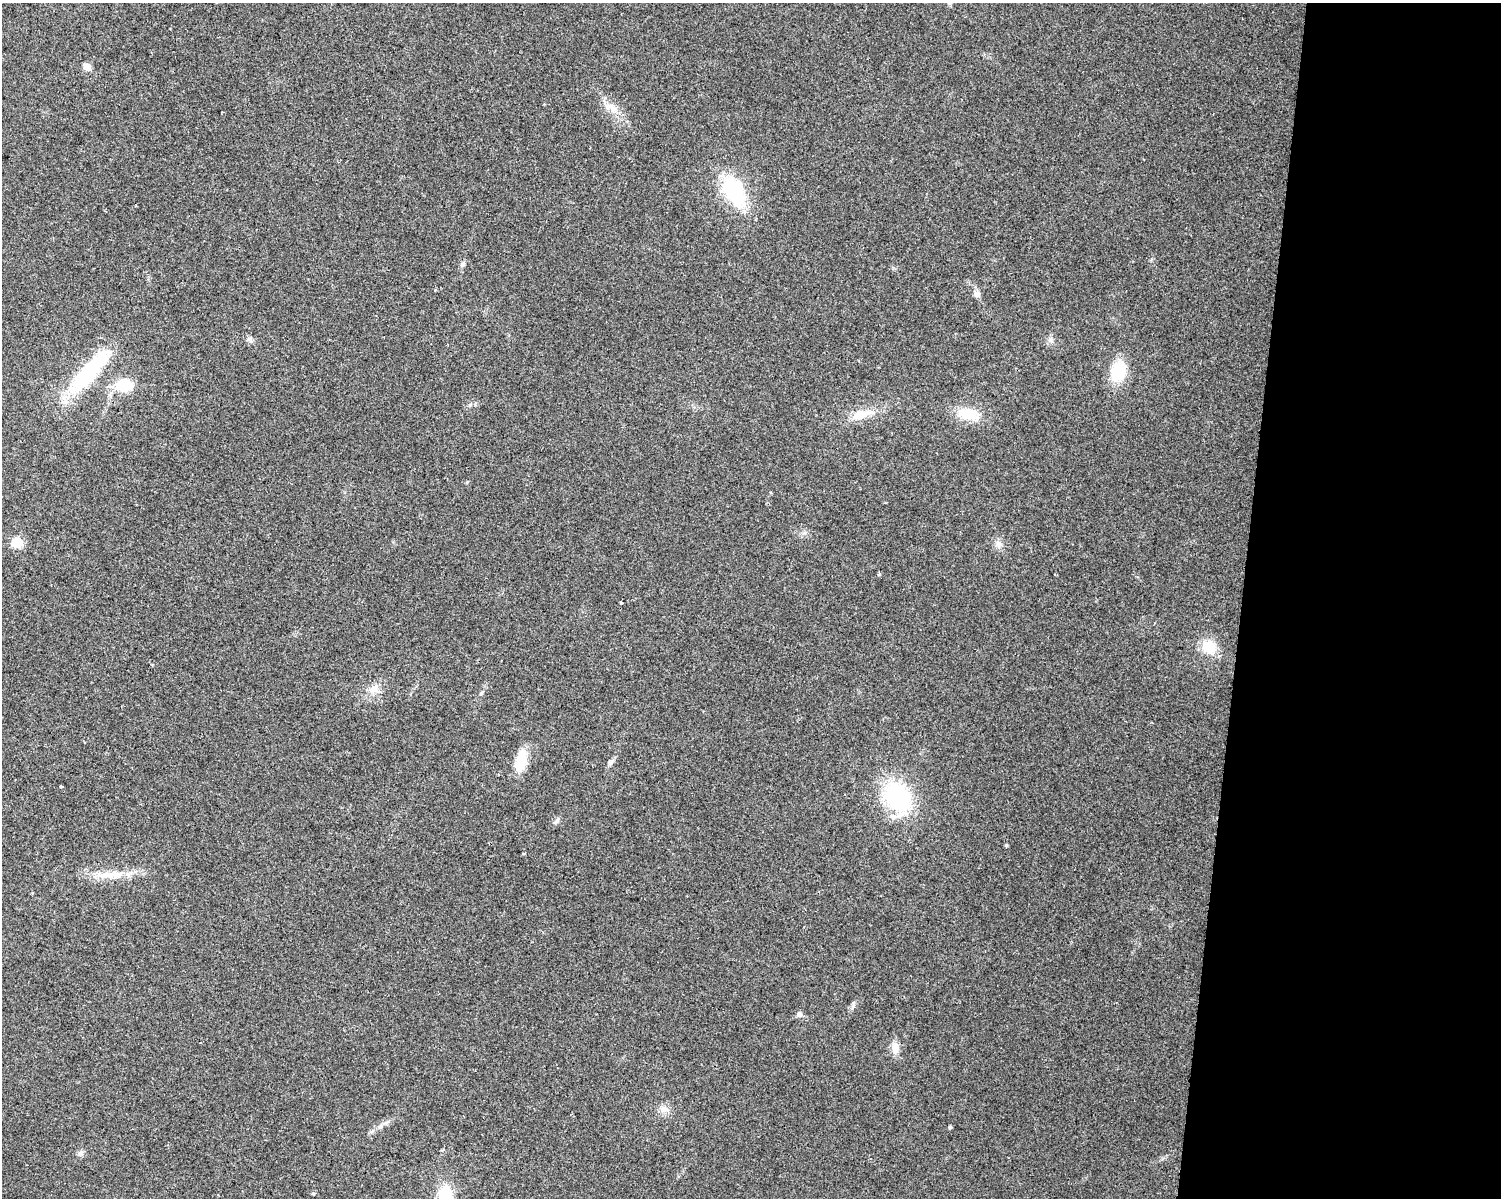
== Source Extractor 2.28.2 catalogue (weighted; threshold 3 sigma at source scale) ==
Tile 9 of 3 x 4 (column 3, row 3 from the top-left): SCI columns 3281-4779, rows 1197-2392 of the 5002 x 4788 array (HDU 1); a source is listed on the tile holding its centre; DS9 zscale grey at full resolution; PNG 1503 x 1200 px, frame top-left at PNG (2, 3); no overlay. Shown black and unused: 17% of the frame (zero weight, under 2 of 3 exposures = <1% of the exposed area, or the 3 px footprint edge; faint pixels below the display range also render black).
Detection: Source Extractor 2.28.2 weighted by HDU 2 'WHT'; one run over the whole footprint, this tile lists its part. Background 0.0647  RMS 0.0074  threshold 0.0335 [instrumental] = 3 sigma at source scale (4.5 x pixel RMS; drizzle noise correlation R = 1.50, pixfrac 1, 0.0396/0.0396 arcsec/px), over >= 5 px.
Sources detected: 33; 1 inside a brighter listed object's ellipse — not listed separately; the other 32 listed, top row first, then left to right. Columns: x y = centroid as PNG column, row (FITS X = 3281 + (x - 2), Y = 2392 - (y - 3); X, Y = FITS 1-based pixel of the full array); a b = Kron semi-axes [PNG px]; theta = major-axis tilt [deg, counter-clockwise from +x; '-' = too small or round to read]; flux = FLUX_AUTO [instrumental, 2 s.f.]
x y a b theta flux
87 67 5 5 - 15
612 108 25 9 -30 9.2
734 191 32 19 -59 57
463 265 8 6 46 2
977 294 9 7 4 2.8
250 339 8 6 -87 2.1
89 371 55 15 49 79
1118 371 18 13 72 32
124 385 15 11 -3 24
861 414 32 10 14 13
968 414 28 14 -8 21
17 543 10 10 - 12
999 544 9 8 - 3.4
621 602 4 3 - 0.7
1209 647 14 12 -31 20
374 689 14 10 41 6.8
521 761 26 10 79 20
611 763 10 4 39 2
61 786 4 3 - 1.8
897 796 28 21 -56 81
556 821 11 5 43 2
1006 845 4 4 - 1
523 854 3 3 - 1.3
107 875 26 8 0 12
799 1014 7 6 - 2.7
895 1048 16 9 -79 6.6
663 1109 9 9 - 4.3
380 1126 7 5 28 2.1
950 1127 5 4 - 0.84
81 1153 6 6 - 2
313 1193 5 3 - 0.84
445 1196 22 13 -89 30
Isophote crosses this tile's border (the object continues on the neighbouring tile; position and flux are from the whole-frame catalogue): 1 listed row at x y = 445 1196
Unlisted compact peaks at least as high as the median listed source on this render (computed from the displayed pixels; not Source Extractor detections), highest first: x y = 853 1006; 482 692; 435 290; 804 533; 470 405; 1050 340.